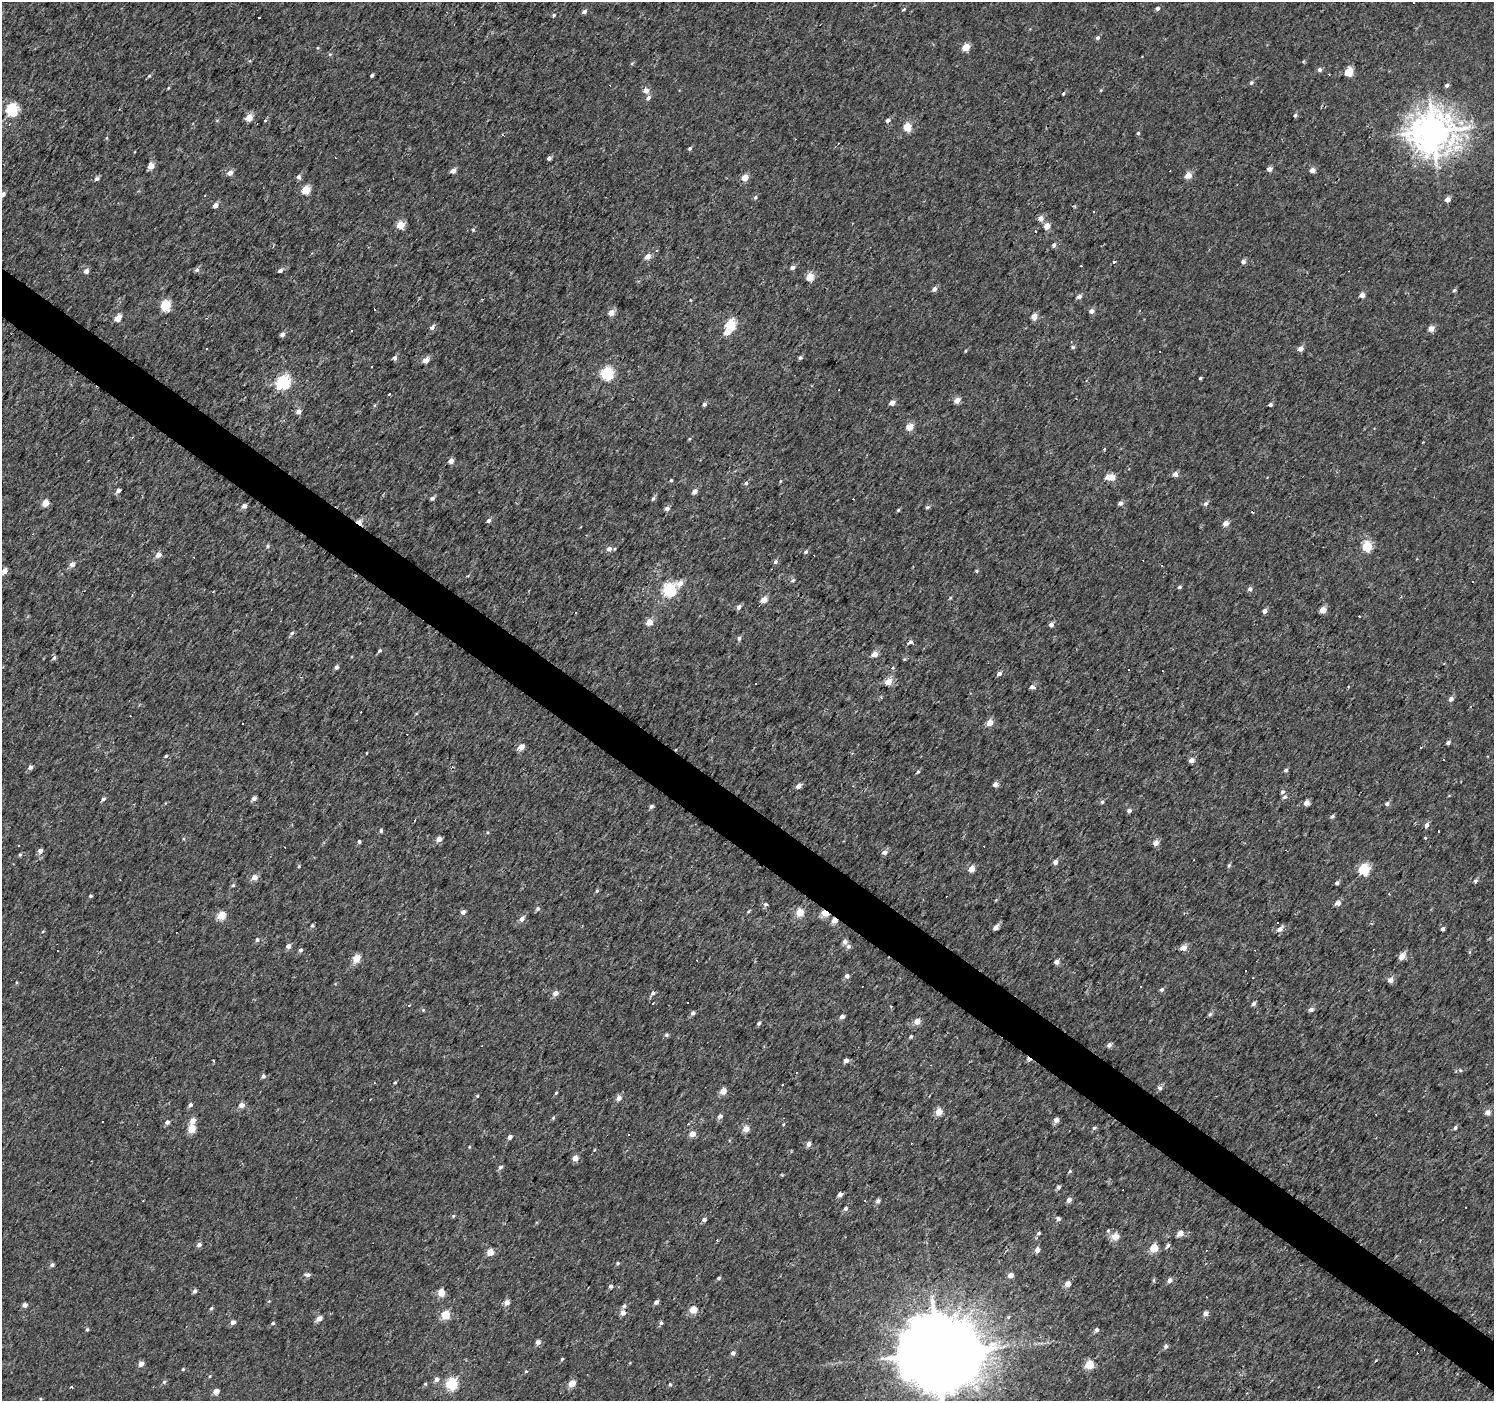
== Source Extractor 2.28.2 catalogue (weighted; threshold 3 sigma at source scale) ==
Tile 6 of 4 x 4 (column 2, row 2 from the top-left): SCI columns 1493-2984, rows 2971-4369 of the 5971 x 6007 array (HDU 1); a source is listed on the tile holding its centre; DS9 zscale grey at full resolution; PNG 1496 x 1403 px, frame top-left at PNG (2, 2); no overlay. Shown black and unused: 4% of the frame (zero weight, under 2 of 3 exposures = <1% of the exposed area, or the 3 px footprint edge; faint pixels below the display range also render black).
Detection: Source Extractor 2.28.2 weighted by HDU 2 'WHT'; one run over the whole footprint, this tile lists its part. Background 0.00425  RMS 0.0033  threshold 0.0147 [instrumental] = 3 sigma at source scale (4.5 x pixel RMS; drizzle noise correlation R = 1.50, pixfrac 1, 0.0396/0.0396 arcsec/px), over >= 5 px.
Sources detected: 388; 54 cosmic-ray / hot-pixel residue — not listed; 2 inside a brighter listed object's ellipse — not listed separately; the other 332 listed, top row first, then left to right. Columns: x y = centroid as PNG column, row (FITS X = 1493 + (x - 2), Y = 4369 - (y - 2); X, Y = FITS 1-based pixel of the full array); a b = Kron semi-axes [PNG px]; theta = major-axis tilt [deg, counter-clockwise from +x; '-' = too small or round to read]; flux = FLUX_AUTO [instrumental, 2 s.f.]
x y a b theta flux
1157 8 5 5 - 0.8
904 9 5 4 - 0.46
584 12 6 5 - 0.86
554 15 4 4 - 0.71
1098 38 5 4 - 0.83
966 47 5 4 - 7.8
330 54 5 4 - 0.4
1320 70 5 4 - 1.1
1349 72 5 5 - 12
372 75 4 3 - 0.62
149 76 5 4 - 0.44
1251 83 5 4 - 0.64
1447 85 4 4 - 0.91
168 88 4 3 - 0.29
1101 90 5 3 - 0.3
646 91 6 5 - 2.2
1063 93 4 4 - 0.63
648 98 7 5 45 1
12 110 6 6 - 35
1295 115 5 4 - 0.73
249 118 5 4 - 5.8
265 120 4 3 - 0.29
888 120 5 4 - 1.1
907 127 5 5 - 10
1433 131 13 12 - 710
1138 133 4 4 - 0.46
690 148 5 4 - 0.53
549 158 4 4 - 1
151 166 5 4 - 4.3
1269 169 4 4 - 1.7
1312 170 5 4 - 2
453 171 4 4 - 2.4
230 173 5 4 - 2.6
1188 175 4 4 - 5.1
298 177 5 5 - 1.1
745 178 4 4 - 5.5
97 179 6 5 - 0.82
306 190 5 4 - 10
3 194 5 4 - 1.6
755 197 5 4 - 0.52
1447 199 4 4 - 2.9
216 205 5 4 - 2.2
1041 218 5 5 - 2.4
401 225 5 4 - 8.4
1047 226 4 4 - 4.2
473 229 5 4 - 0.47
1035 232 4 3 - 0.31
1054 245 5 4 - 0.96
657 251 3 3 - 0.48
648 256 5 4 - 2.8
1243 261 5 4 - 1.2
1114 262 3 3 - 1.6
792 267 5 4 - 1.3
197 270 6 5 - 0.89
280 270 5 4 - 0.95
86 271 4 4 - 2
810 277 5 4 - 7.5
934 289 5 4 - 1.5
1454 290 5 4 - 0.57
1362 295 4 4 - 2.6
1079 296 4 4 - 1.5
690 300 4 2 - 0.21
166 305 5 5 - 19
1091 311 5 4 - 1.5
611 312 5 5 - 3
1034 317 4 4 - 3.7
118 318 5 4 - 4.4
731 325 5 5 - 21
432 327 5 4 - 1.8
1431 328 5 4 - 3.4
351 331 3 2 - 0.31
727 332 5 4 - 4.3
282 334 4 4 - 1.7
1073 347 5 4 - 0.56
206 348 3 3 - 1.3
1300 348 5 4 - 2.4
966 351 4 3 - 0.35
395 358 5 4 - 1.3
800 358 5 4 - 0.67
426 360 5 4 - 3.3
607 374 6 5 - 45
1200 378 3 3 - 0.44
283 383 6 6 - 59
389 394 3 3 - 0.55
957 400 5 4 - 3.4
892 403 4 4 - 2.7
704 404 4 4 - 0.8
1270 404 4 3 - 0.81
375 405 5 3 - 0.35
298 411 6 5 - 1.5
910 427 5 4 - 6.1
689 439 5 3 - 0.35
451 461 4 4 - 2.5
1175 474 5 4 - 2.1
1112 477 5 5 - 4.3
671 480 4 3 - 0.38
746 483 5 4 - 0.6
118 491 5 4 - 1.5
695 491 5 4 - 1.6
432 498 5 4 - 0.85
653 498 6 4 70 0.64
45 503 5 4 - 5
1120 503 5 4 - 1.2
1206 503 6 5 - 0.84
244 506 4 4 - 1.7
927 507 6 4 5 0.58
667 508 5 4 - 1.6
898 510 4 4 - 0.44
489 520 5 5 - 0.82
359 522 6 4 -37 6.2
1226 523 5 4 - 3
267 546 6 4 70 0.51
1367 546 5 5 - 20
609 549 6 5 - 1.6
806 552 6 5 - 0.68
158 555 5 4 - 2.6
775 562 5 5 - 0.88
72 564 5 5 - 1.8
4 571 6 5 - 2.5
977 571 4 4 - 0.47
793 580 6 4 17 0.54
1473 582 3 3 - 0.91
680 583 7 6 - 2.9
1179 587 4 4 - 0.68
670 589 6 6 - 49
1250 589 5 5 - 1.2
950 598 5 3 - 0.37
764 600 5 4 - 4.7
739 607 6 4 54 1.2
1323 610 4 4 - 4.9
1264 611 4 4 - 1.5
575 612 3 2 - 0.4
649 622 5 4 - 4.2
1051 625 4 4 - 1.6
292 633 7 5 34 0.68
739 638 5 4 - 0.82
910 642 6 4 24 0.76
379 651 5 4 - 0.58
875 654 5 4 - 3.2
54 658 6 5 - 0.67
904 659 4 3 - 0.29
336 667 4 4 - 0.98
893 668 5 4 - 0.43
1128 670 2 2 - 0.32
999 673 5 4 - 1.3
888 682 5 4 - 5.9
1032 687 6 5 - 1.2
1451 699 5 4 - 1.5
416 714 5 3 - 0.28
990 722 4 4 - 4.7
1448 742 5 4 - 0.93
521 747 5 4 - 3.8
1421 747 3 2 - 0.73
367 753 3 2 - 0.21
166 756 5 4 - 0.45
1192 760 5 4 - 2.1
30 767 4 4 - 1.4
1286 770 5 4 - 0.82
918 772 5 4 - 0.43
995 784 4 4 - 2.1
798 786 4 4 - 2.2
1285 797 6 6 - 0.82
254 798 4 4 - 1.4
103 799 4 4 - 0.8
1102 802 5 4 - 0.63
1307 803 5 4 - 2.2
1387 804 5 4 - 0.95
651 806 5 4 - 0.88
1129 810 4 4 - 1.3
1332 816 5 4 - 0.65
1426 825 5 5 - 1.3
381 831 4 4 - 0.74
1425 838 4 3 - 0.27
439 839 4 4 - 3.4
359 842 4 4 - 0.6
1155 842 4 4 - 3.6
18 845 3 2 - 0.34
40 851 5 4 - 1.5
885 852 6 5 - 1.6
20 855 5 4 - 0.43
1055 862 4 4 - 1.9
1229 865 6 4 75 0.56
299 866 4 4 - 0.35
972 869 4 4 - 4.8
1364 869 5 5 - 29
255 877 5 4 - 3.2
1475 881 4 4 - 0.89
1337 883 5 4 - 0.8
233 885 5 4 - 0.5
597 891 5 4 - 0.54
90 896 4 3 - 0.51
1338 903 5 4 - 2.2
766 905 3 3 - 2
538 909 5 5 - 0.84
749 911 6 3 37 0.39
463 912 5 4 - 1.5
800 912 4 4 - 9.7
825 913 5 3 - 6.9
221 915 5 4 - 10
522 919 6 5 - 1.8
834 920 4 4 - 3.9
1278 922 2 2 - 0.32
312 926 4 4 - 0.62
996 927 6 4 43 1.7
1280 929 7 5 44 1.7
1442 929 4 3 - 1.1
43 931 4 3 - 0.3
257 940 5 4 - 0.89
845 942 5 4 - 1.7
288 946 4 4 - 1.9
848 946 6 5 - 0.89
1184 947 5 4 - 3.5
300 950 4 4 - 0.92
1402 956 5 4 - 3.8
356 958 5 4 - 8
1057 962 5 5 - 1.6
1246 971 3 2 - 0.43
847 976 4 4 - 1.3
1391 980 5 5 - 2.1
1161 990 5 4 - 0.81
555 993 4 4 - 2.8
653 993 5 5 - 0.98
1254 1003 5 5 - 0.89
409 1005 3 3 - 0.84
1311 1009 5 4 - 1.6
423 1010 4 4 - 0.36
693 1013 5 4 - 1.1
1210 1014 5 5 - 0.63
842 1017 4 4 - 2.1
917 1022 4 4 - 3.8
759 1023 5 4 - 0.59
666 1035 4 4 - 0.78
911 1036 4 3 - 0.67
1109 1045 4 4 - 1.5
846 1060 4 4 - 1.7
214 1061 4 2 - 0.29
1460 1070 5 4 - 0.38
796 1072 3 2 - 0.24
263 1076 5 4 - 0.95
395 1082 4 3 - 0.39
374 1083 3 3 - 0.27
782 1085 3 2 - 0.43
1159 1088 5 5 - 1.2
723 1091 4 4 - 5.1
556 1093 4 3 - 0.39
477 1096 4 4 - 0.33
619 1098 5 4 - 2.5
190 1105 5 4 - 1.2
241 1105 5 4 - 2.5
938 1112 4 4 - 6.4
1488 1112 4 4 - 2.9
720 1116 5 5 - 1.2
553 1118 5 5 - 0.4
1056 1120 5 4 - 2
192 1121 5 5 - 2.9
167 1122 5 4 - 1.1
1455 1127 5 4 - 0.72
1094 1128 5 4 - 0.69
191 1129 5 4 - 8.6
746 1129 5 4 - 4
692 1134 4 4 - 3.4
510 1137 4 4 - 1.4
808 1144 5 4 - 1.7
469 1147 4 3 - 0.28
594 1150 4 3 - 0.27
575 1158 5 4 - 3.4
500 1167 6 5 - 0.92
1070 1171 5 4 - 0.45
782 1175 5 3 - 0.26
1058 1187 5 5 - 0.68
840 1194 4 4 - 1.5
1069 1200 5 4 - 1.6
865 1201 3 2 - 0.33
878 1201 4 4 - 1.3
846 1208 4 4 - 0.94
453 1216 5 4 - 0.38
1058 1219 5 4 - 1
704 1220 5 4 - 1.2
1108 1231 5 4 - 0.46
1038 1233 5 4 - 0.76
1180 1233 5 4 - 3.4
1115 1236 5 4 - 5.7
199 1245 5 4 - 1.4
1168 1245 6 4 57 0.8
1154 1248 5 4 - 12
1037 1250 4 4 - 2.5
490 1252 4 4 - 5.8
618 1263 4 4 - 0.54
52 1265 6 5 - 0.82
307 1275 7 5 -8 1
1010 1275 4 4 - 2.6
719 1278 5 4 - 0.51
1154 1280 6 4 71 0.39
1169 1280 5 5 - 1.5
1067 1284 4 4 - 3
611 1286 4 4 - 1
195 1291 5 4 - 0.98
441 1293 5 4 - 7.5
507 1302 5 4 - 2.4
656 1302 4 4 - 1.3
25 1305 4 4 - 1.6
624 1306 5 4 - 0.82
211 1308 5 4 - 0.52
693 1310 4 4 - 7.1
623 1313 5 5 - 2.2
1205 1313 5 4 - 1.9
445 1315 5 4 - 11
1008 1317 5 4 - 0.43
319 1318 6 4 31 3.1
233 1322 5 4 - 1.5
273 1323 5 3 - 0.47
661 1323 4 4 - 0.73
87 1329 5 4 - 0.54
1097 1329 4 4 - 1.1
538 1342 4 4 - 1.9
1166 1346 5 5 - 0.98
733 1353 5 4 - 1.2
938 1353 22 20 24 5500
562 1359 4 3 - 0.43
141 1364 5 5 - 1.9
1089 1365 5 5 - 11
183 1369 4 4 - 0.34
526 1371 4 4 - 0.41
210 1376 4 3 - 0.28
436 1379 5 5 - 1.4
164 1382 5 4 - 0.62
425 1384 4 4 - 0.39
452 1384 6 5 - 35
572 1384 5 4 - 5.4
670 1384 4 4 - 0.67
216 1392 5 4 - 3.2
40 1399 5 3 - 0.35
Overlapping masked pixels (flux is a lower limit): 3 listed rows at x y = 359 522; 825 913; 834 920
Isophote crosses this tile's border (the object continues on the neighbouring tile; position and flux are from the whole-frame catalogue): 2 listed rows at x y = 3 194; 938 1353